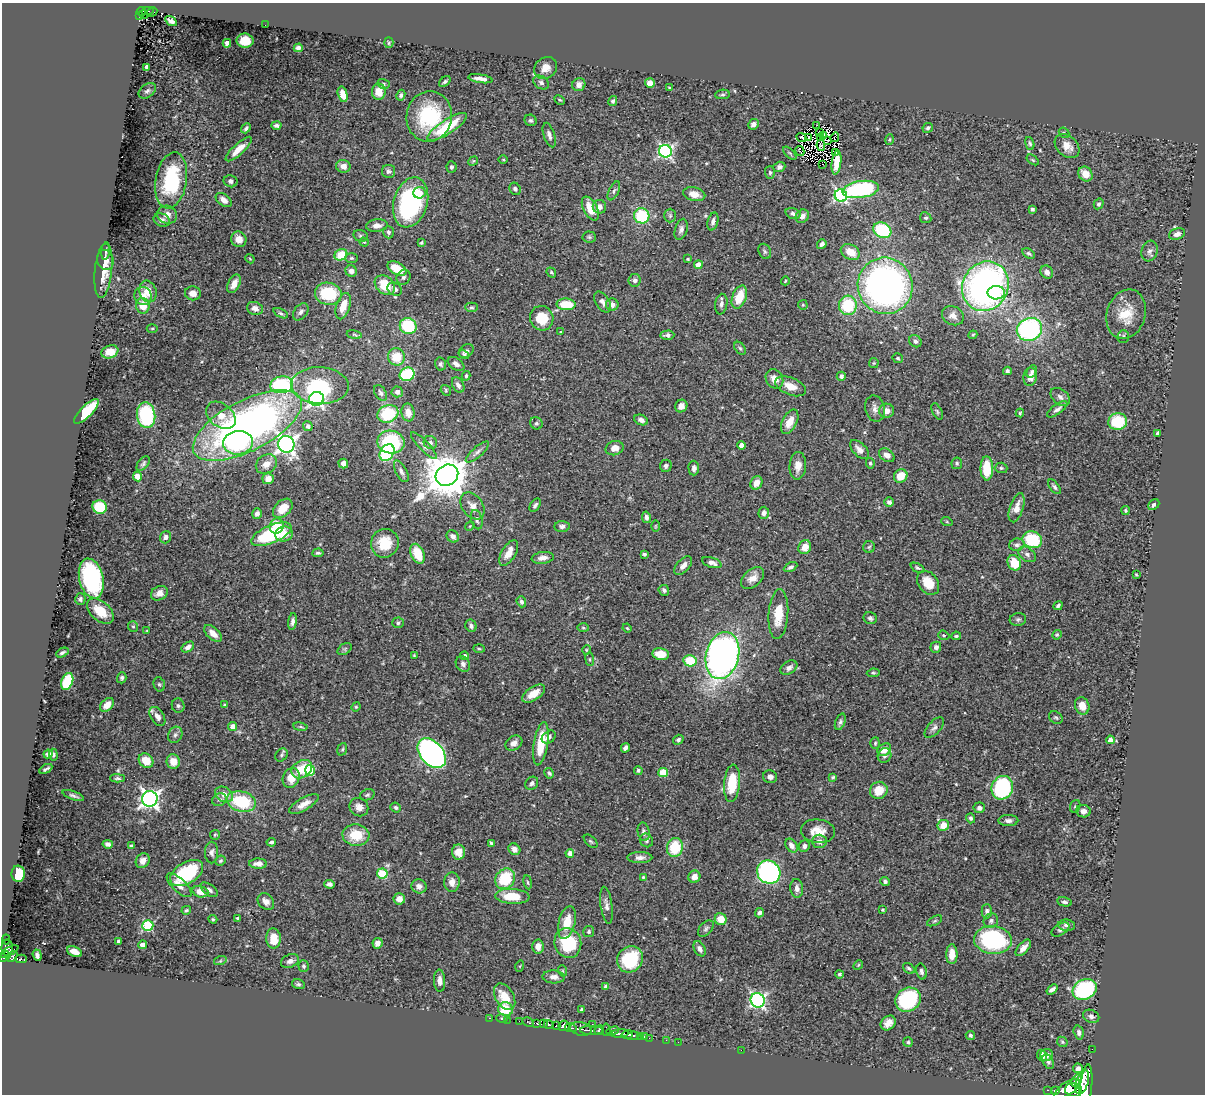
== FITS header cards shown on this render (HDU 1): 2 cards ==
NAXIS1  =                 1203
NAXIS2  =                 1092

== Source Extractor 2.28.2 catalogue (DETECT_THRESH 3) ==
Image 1203 x 1092 px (HDU 1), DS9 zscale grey, 1 PNG px = 1 image px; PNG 1207 x 1096 px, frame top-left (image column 1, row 1092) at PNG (2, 3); each listed source drawn as its Kron ellipse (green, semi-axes under 4 px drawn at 4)
Background 0.745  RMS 0.024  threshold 0.0722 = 3 sigma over >= 5 px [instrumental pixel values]
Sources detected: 518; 4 with non-positive FLUX_AUTO (blend fragments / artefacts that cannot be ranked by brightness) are neither listed nor drawn; of the other 514, the 500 brightest by FLUX_AUTO listed and drawn (14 fainter detections omitted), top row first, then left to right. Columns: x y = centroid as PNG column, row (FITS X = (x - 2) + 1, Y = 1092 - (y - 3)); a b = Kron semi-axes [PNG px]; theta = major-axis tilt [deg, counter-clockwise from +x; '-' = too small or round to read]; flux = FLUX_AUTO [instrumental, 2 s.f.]
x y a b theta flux
141 11 5 3 - 80
148 11 6 2 5 120
152 12 5 4 - 33
144 14 4 3 - 23
139 16 3 2 - 25
171 21 6 4 -32 8.3
265 25 2 2 - 1.7
245 41 8 7 - 35
227 43 4 4 - 5.2
389 43 5 4 - 2.2
298 48 4 4 - 4.5
147 67 4 3 - 4.3
546 68 12 10 38 16
480 79 12 4 -9 8.2
445 82 6 4 40 3.1
541 82 8 6 -34 5.1
650 83 5 5 - 16
384 84 6 5 - 2.7
579 85 7 6 - 7.6
670 88 4 2 - 1.7
147 91 9 6 37 5.2
379 92 8 7 - 22
343 94 8 4 -74 16
722 94 7 4 8 3
401 95 5 4 - 3.7
560 100 6 4 -27 2.3
613 101 5 4 - 3.3
429 116 25 22 80 120
531 120 6 5 - 3.3
753 124 6 5 - 6.5
276 125 5 3 - 4.2
817 125 3 2 - 1.8
447 127 23 7 32 68
246 128 5 4 - 3.9
928 128 5 4 - 3.5
819 133 4 3 - 1.4
1064 133 6 4 -42 2.5
549 135 13 5 -73 6.6
824 135 3 2 - 2.1
801 137 5 3 - 7.2
820 137 3 2 - 1.5
835 137 5 2 - 1.7
809 138 3 2 - 1.6
828 140 4 2 - 2
889 140 5 4 - 2.3
1030 143 7 4 -72 2.9
821 145 6 3 -80 1.9
1067 146 14 10 -42 17
239 149 17 5 43 19
665 151 6 6 - 360
800 151 5 2 - 3.9
835 152 3 2 - 1.7
790 153 8 3 -45 2.3
503 160 5 3 - 1.5
1033 160 7 3 -36 2
473 161 5 4 - 1.8
836 162 12 5 83 22
822 164 2 2 - 1.5
343 166 7 6 - 9.4
451 167 5 5 - 3.2
779 167 6 5 - 5.2
388 171 7 6 - 5.1
770 172 6 5 - 3.3
1085 174 8 6 -49 20
171 180 28 15 81 120
230 181 7 6 - 5.2
515 189 6 5 - 4.4
861 189 18 8 9 180
614 191 10 5 64 3.8
419 193 6 5 - 13
694 194 11 6 -13 14
841 195 6 6 - 300
224 200 9 5 -37 9.4
411 202 25 17 74 250
1099 204 5 4 - 3.5
599 207 7 6 - 9.5
590 208 13 7 -63 26
1032 209 4 4 - 3.1
793 213 8 5 -19 5.2
167 215 10 9 - 11
642 216 7 7 - 82
670 216 7 5 90 3.2
802 216 7 6 - 7.3
926 218 6 5 - 3
162 220 8 6 -21 6.3
713 221 9 5 75 5.8
377 226 11 6 4 8.9
681 229 11 6 73 6.1
882 230 9 7 -28 100
388 232 6 5 - 3.6
1177 234 8 5 21 6.5
361 236 7 5 -16 3.2
589 237 7 5 -3 3.2
239 239 8 7 - 14
364 242 4 4 - 1.8
421 243 3 3 - 2.1
822 244 5 4 - 4.7
106 251 9 2 84 2.4
765 251 8 6 -64 3.7
1149 251 10 8 72 6.9
850 252 10 7 -29 24
1028 253 7 4 -31 3.1
341 255 6 5 - 38
352 258 6 5 - 2.3
250 259 5 3 - 1.6
688 259 3 3 - 1.8
105 260 10 8 -70 8.3
698 265 4 4 - 17
397 269 10 6 -29 32
103 271 27 8 84 28
351 271 6 5 - 7.5
551 272 5 4 - 2.4
1047 272 7 6 - 7.9
403 277 8 6 60 4.6
635 280 6 6 - 5.2
785 281 4 3 - 1.7
234 284 10 5 63 13
385 285 11 8 -42 41
885 286 28 27 - 750
985 286 25 22 61 660
395 289 8 6 -30 5.6
148 291 11 8 -72 20
193 293 8 7 - 11
996 293 8 7 - 30
328 294 13 11 -9 91
143 296 9 8 - 16
739 297 12 7 69 39
602 302 12 7 -56 7.6
566 304 9 6 -2 43
721 304 10 6 81 6.8
612 305 6 6 - 7.5
803 305 5 4 - 2
848 305 10 9 - 82
143 306 8 6 -75 24
343 306 13 7 73 22
472 307 6 4 -1 2.8
255 308 8 6 -17 8.7
301 312 9 6 51 5.8
281 313 8 4 -25 2.9
1126 314 25 19 73 43
953 316 11 9 -28 10
542 318 12 11 - 39
408 326 8 8 - 81
152 329 5 3 - 1.8
1029 329 13 11 21 260
561 332 4 3 - 1.5
354 335 8 3 -9 2.2
667 335 7 4 3 4.6
973 335 4 4 - 1.9
1123 337 6 5 - 3.3
915 341 7 5 -45 4.8
740 348 7 4 -53 2.9
466 351 8 6 41 4.8
110 352 9 6 19 21
464 354 5 3 - 2.5
397 357 9 8 - 35
898 358 5 5 - 2.5
874 363 5 5 - 2
440 364 6 5 - 3.4
456 364 9 6 -34 7.3
1007 371 4 3 - 3.7
1032 372 6 4 62 4
407 374 7 6 - 99
466 376 5 3 - 2.3
841 376 4 4 - 5.1
1030 377 9 7 81 12
774 379 10 8 -59 14
282 385 11 8 9 150
458 385 8 5 -61 6.5
320 386 29 18 -3 89
791 386 16 8 -23 20
446 390 6 4 -52 2
397 392 5 5 - 6
381 393 8 5 -59 4.1
1060 397 11 7 -40 7
317 399 7 7 - 420
681 406 6 6 - 8.5
875 409 13 10 -76 9.9
1057 409 12 5 36 6.1
86 411 16 5 45 86
886 411 7 7 - 12
937 411 9 4 -64 3.4
408 412 9 6 -80 13
1020 413 4 3 - 2.5
388 414 11 8 21 82
146 415 13 9 -83 120
221 415 16 11 -39 26
641 420 7 5 -26 6.5
1118 421 9 8 - 67
790 422 13 7 63 22
536 423 6 6 - 3.7
247 426 60 25 27 790
308 426 5 4 - 4.6
1158 433 4 4 - 9.5
391 442 13 11 -11 110
238 443 15 12 6 100
430 443 7 6 - 4.2
286 444 8 8 - 800
741 445 4 4 - 14
424 446 18 5 -46 6.4
614 448 9 7 15 13
859 450 12 6 -45 11
387 452 9 6 54 160
477 452 15 5 42 6.5
887 455 8 6 -34 8.9
343 463 5 4 - 7.8
870 463 5 4 - 2.4
957 463 6 5 - 3
143 464 8 5 51 3.6
266 464 11 9 33 15
666 466 6 6 - 5.1
798 466 14 8 87 14
694 468 7 5 -88 5.8
987 468 12 6 -89 56
1001 468 6 5 - 2.8
401 471 12 5 -62 5.7
447 475 12 10 34 6200
137 476 5 4 - 14
901 476 7 6 - 27
268 479 5 5 - 18
756 483 7 5 60 11
1054 487 8 4 -52 3.7
889 502 5 4 - 6.3
535 505 7 4 57 4.1
1154 505 6 4 42 4.5
472 506 15 10 -54 14
100 507 7 6 - 67
283 508 11 7 44 25
1017 508 15 7 72 17
1125 510 4 4 - 2.2
764 513 6 5 - 5.8
257 514 5 4 - 6.5
646 517 5 4 - 5
477 520 10 5 -77 5.2
947 522 6 3 -19 1.6
277 526 8 7 - 35
470 526 5 4 - 1.5
562 526 7 5 -3 5.6
655 526 6 4 89 1.6
271 534 21 9 23 120
284 534 9 7 14 17
453 536 6 5 - 8
165 537 6 5 - 5.3
1032 540 10 8 -19 84
385 543 14 14 - 40
1017 545 7 6 - 5.2
805 547 7 6 - 19
869 547 6 5 - 2.8
318 553 6 3 6 3
509 553 14 7 60 19
418 554 10 6 -66 42
644 554 4 3 - 2.7
1027 554 10 6 -34 5.8
543 558 11 6 7 9
712 563 10 5 -18 7.7
1014 563 8 6 -65 42
683 566 11 6 48 10
790 567 7 4 28 4.1
917 568 7 4 -26 3
1136 574 3 2 - 1.5
753 578 13 8 40 14
91 579 20 12 -77 240
928 583 13 9 -52 30
664 590 5 5 - 4.1
159 593 9 7 29 11
80 599 6 5 - 4.2
521 602 5 4 - 4.6
1058 606 5 3 - 3.8
100 611 15 9 -41 37
778 614 25 10 86 36
870 618 7 6 - 3.4
1018 619 8 6 10 3.5
292 621 8 4 82 6.7
398 623 5 5 - 3.7
133 626 5 5 - 2.7
471 626 6 5 - 4.5
583 628 6 4 -2 2.2
627 628 5 3 - 1.6
147 631 3 3 - 1.5
213 633 10 6 -42 12
944 635 6 4 -19 2.2
1057 635 5 4 - 1.9
956 636 5 3 - 2.4
188 647 7 4 34 8.2
936 647 5 5 - 5.7
345 649 8 5 34 3.6
479 649 6 4 -2 2.1
586 650 5 3 - 1.6
62 653 6 3 28 3.5
661 654 8 6 -9 26
414 655 3 3 - 1.5
722 655 24 16 76 750
464 656 4 4 - 6.2
590 659 6 3 -82 2
690 661 7 5 -12 50
463 664 8 6 -57 6.5
789 668 9 6 31 7.5
873 673 6 4 7 2.4
122 678 5 4 - 3.2
67 681 9 5 68 96
159 684 7 5 -73 3.1
533 694 13 6 33 23
107 705 8 5 44 15
225 705 4 3 - 2.8
178 706 7 6 - 3.9
1082 706 9 7 -70 17
356 707 5 4 - 1.7
157 717 10 6 -57 10
1056 717 7 5 -35 3
840 722 9 5 69 3.9
233 726 4 4 - 13
300 727 7 3 -9 2.4
934 728 12 6 48 6.1
175 735 8 6 64 5.6
549 737 8 5 41 5.1
678 740 5 4 - 3.4
1110 740 4 4 - 11
514 743 9 6 33 8.7
875 743 6 5 - 2.4
541 744 22 7 81 48
625 748 5 4 - 5.6
342 749 6 4 68 2.7
884 750 7 5 34 14
432 753 17 11 -48 600
48 754 5 4 - 4.4
54 755 6 3 -81 2.4
281 755 7 5 51 3.1
885 755 7 6 - 5.1
146 761 8 6 -45 25
173 761 7 6 - 19
46 769 7 3 28 3.4
302 769 11 8 32 39
310 770 5 5 - 75
638 770 4 4 - 3.1
549 773 5 4 - 3.1
663 773 4 4 - 51
770 777 7 6 - 6.5
833 777 4 3 - 2.6
118 778 7 4 -1 3.3
291 778 10 8 65 25
532 783 7 6 - 5
732 783 19 8 85 57
1002 788 12 10 65 170
879 790 9 8 - 29
224 795 9 7 -31 15
367 795 7 5 21 3.4
73 796 11 3 -20 4
150 799 8 7 - 700
219 800 7 6 - 3.9
241 802 15 10 -15 84
304 804 17 6 30 14
1075 806 6 5 - 2.5
359 807 10 9 - 11
396 807 5 4 - 3.2
979 808 5 5 - 6.7
1083 811 7 6 - 8.9
971 818 5 4 - 4.1
1008 821 10 5 1 6.2
943 825 6 5 - 20
818 831 17 11 -5 24
644 832 9 6 -79 4.6
215 835 5 4 - 2.2
356 835 13 10 -4 42
646 840 7 6 - 3.4
591 841 8 5 -44 2.8
819 841 7 6 - 9.4
271 842 4 3 - 3.6
491 843 4 3 - 2.7
108 844 5 4 - 5.4
791 845 7 5 -51 9
131 846 4 3 - 2.7
804 846 6 5 - 5
675 847 9 8 - 59
514 849 6 5 - 8.7
458 852 7 6 - 18
212 853 11 6 -89 6.5
570 853 4 4 - 10
640 858 12 5 0 8.5
143 861 8 6 52 9.9
220 861 5 5 - 3
258 864 9 5 0 12
769 872 12 11 - 420
187 873 18 10 31 120
18 874 8 6 -87 64
382 874 5 5 - 94
643 877 3 3 - 1.6
694 877 6 6 - 12
505 879 11 9 53 66
885 881 5 4 - 3.6
452 882 9 8 - 11
528 882 7 3 -81 2.2
329 884 5 4 - 4.6
179 885 16 6 -44 15
419 886 7 7 - 6.8
797 888 9 6 -84 7.8
209 890 10 5 -37 6
200 892 8 5 -15 16
512 896 17 7 -3 40
399 899 6 5 - 11
266 902 9 7 -45 9.6
1064 902 7 4 -12 3.9
606 905 19 6 -82 8.1
186 910 5 4 - 2.8
882 910 3 2 - 1.6
987 911 7 5 89 5
759 913 5 4 - 4.9
238 918 3 3 - 2.1
213 919 4 4 - 2
721 919 6 5 - 25
934 921 8 4 27 2.6
991 921 7 7 - 4.7
567 922 17 8 76 33
1067 925 8 5 -6 5.7
148 926 5 5 - 140
706 928 9 6 45 4.3
1061 929 10 5 32 4.2
589 932 6 5 - 3.1
273 938 10 7 -87 25
6 939 5 3 - 22
993 940 19 14 -4 220
119 941 4 4 - 6.9
377 943 5 5 - 8.9
568 943 15 13 -72 91
143 945 4 4 - 14
538 946 7 5 -87 11
7 948 8 5 -90 390
1023 948 10 5 48 9.3
700 949 8 5 -60 6.4
9 951 10 4 28 420
75 952 8 4 -24 15
952 954 10 5 -90 21
37 955 6 4 -71 5.3
5 956 6 4 33 470
12 956 6 4 39 190
21 959 5 3 - 170
630 959 14 12 45 88
220 961 6 4 18 2.6
290 961 9 6 23 7.1
858 965 5 4 - 2
303 966 6 5 - 3.4
520 966 5 3 - 1.5
909 968 6 4 -38 3.3
563 971 5 3 - 1.5
921 971 8 5 -77 5.2
840 974 4 4 - 3.4
554 977 11 6 -4 8.4
439 981 11 5 -87 8.9
298 984 6 4 -17 3.3
606 987 4 4 - 5.2
1052 989 6 3 37 6.1
1085 989 12 10 28 150
505 997 14 9 -59 34
758 1000 7 7 - 390
908 1000 13 11 35 150
506 1009 7 6 - 39
582 1010 4 3 - 2.8
1091 1016 8 6 -24 5.2
489 1018 3 2 - 20
502 1018 5 4 - 2
507 1020 2 2 - 11
519 1021 2 2 - 14
528 1022 6 3 -29 240
888 1023 8 6 45 12
537 1024 4 3 - 250
543 1024 3 3 - 330
549 1024 5 3 - 510
592 1024 2 2 - 19
556 1026 4 3 - 270
564 1026 5 5 - 900
571 1028 6 3 -13 340
581 1029 11 6 -13 590
591 1030 11 4 -1 420
599 1030 5 3 - 230
606 1030 6 3 84 290
613 1031 6 4 18 170
1079 1032 7 5 -73 5
620 1033 9 3 6 660
627 1034 6 3 17 350
970 1035 5 4 - 3.2
633 1036 6 3 6 420
640 1036 4 3 - 79
644 1036 3 2 - 33
649 1038 2 2 - 17
666 1040 2 2 - 14
678 1042 2 2 - 12
908 1042 5 5 - 2.5
1062 1042 6 4 -46 2.4
1092 1049 2 2 - 7.2
741 1050 2 2 - 34
1042 1055 6 4 -69 7.9
1047 1055 6 6 - 7.8
1048 1062 8 5 -61 4
1078 1068 5 5 - 5.8
1077 1080 7 4 56 400
1082 1082 12 6 71 1700
1067 1089 14 6 33 2700
1086 1089 24 6 83 3500
1048 1090 3 2 - 87
1074 1090 8 6 -13 2000
1055 1091 4 3 - 120
At the frame edge (FLAGS 8, measured only in part): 1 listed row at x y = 1086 1089
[14 fainter detections neither listed nor drawn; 4 non-positive-flux detections neither listed nor drawn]